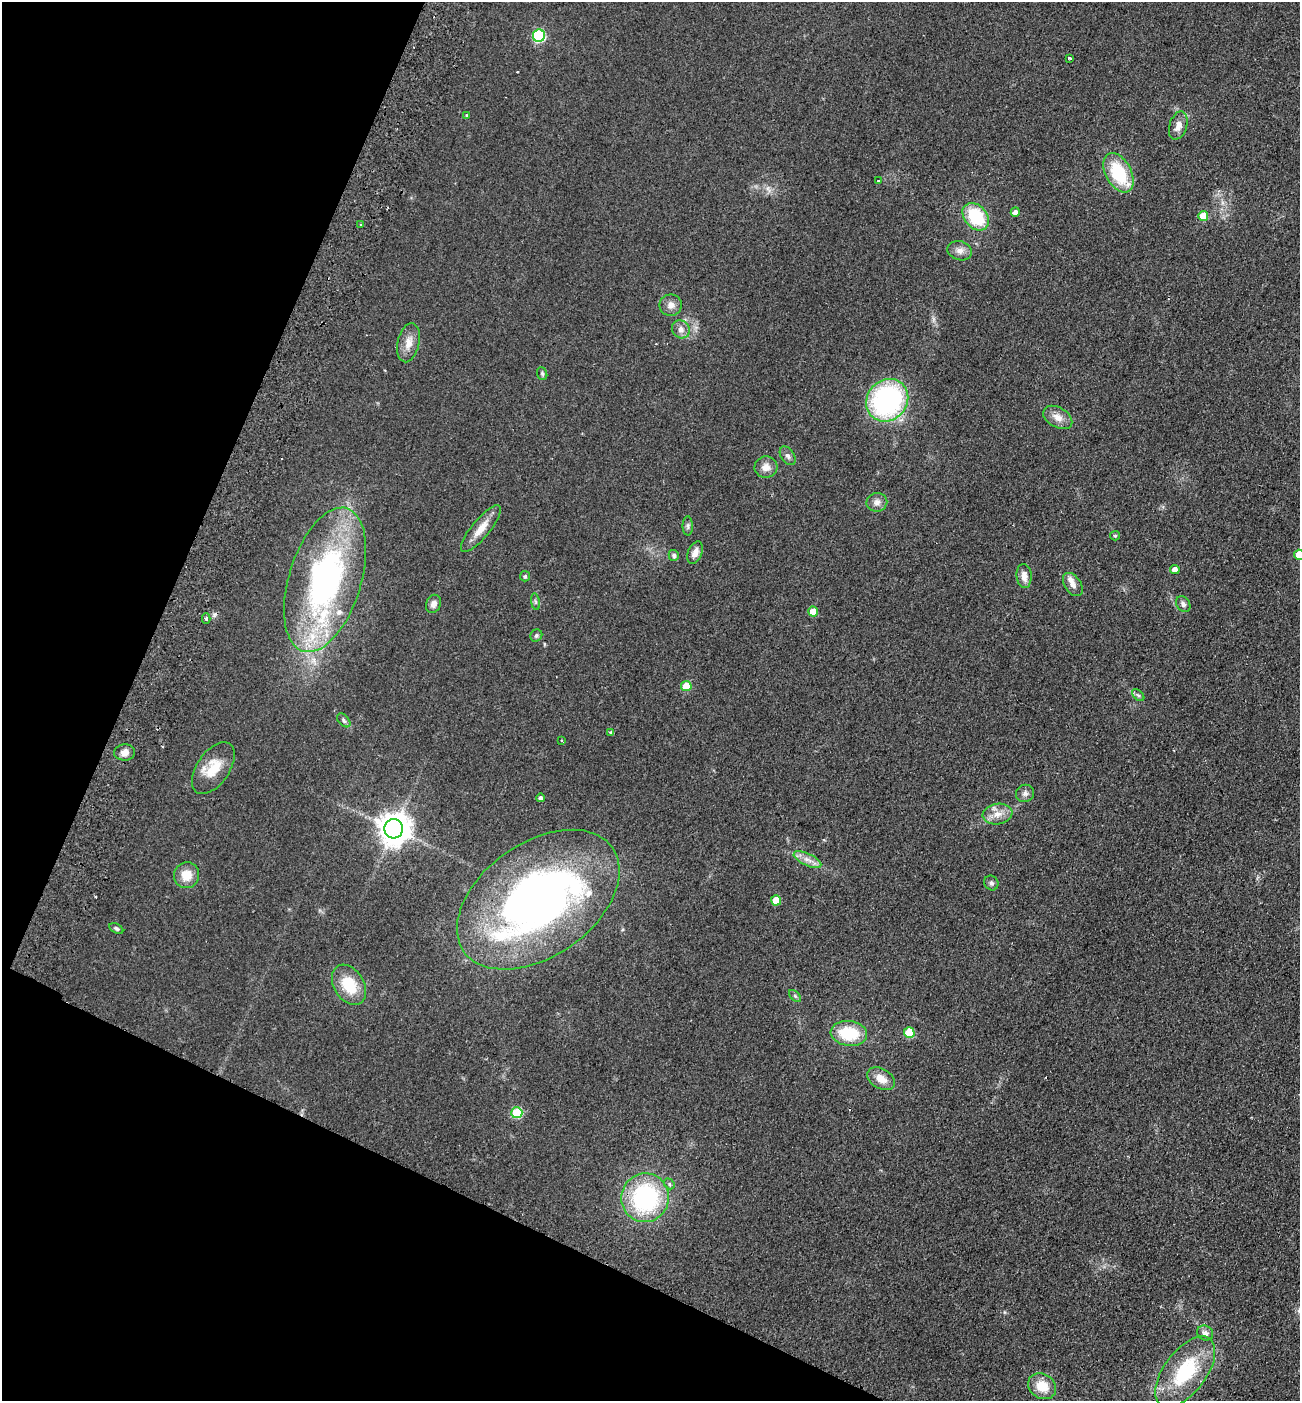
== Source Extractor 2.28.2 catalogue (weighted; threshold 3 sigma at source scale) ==
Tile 9 of 4 x 4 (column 1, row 3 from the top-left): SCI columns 197-1494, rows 1427-2825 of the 5718 x 5651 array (HDU 1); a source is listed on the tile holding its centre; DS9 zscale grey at full resolution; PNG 1302 x 1403 px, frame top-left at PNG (2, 2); each listed source drawn as its Kron ellipse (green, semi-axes under 4 px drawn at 4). Shown black and unused: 22% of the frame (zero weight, under 2 of 3 exposures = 3% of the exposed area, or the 3 px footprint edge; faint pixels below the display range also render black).
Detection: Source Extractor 2.28.2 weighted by HDU 2 'WHT'; one run over the whole footprint, this tile lists its part. Background 0.0766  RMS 0.0099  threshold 0.0447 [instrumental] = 3 sigma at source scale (4.5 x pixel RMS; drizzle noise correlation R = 1.50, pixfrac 1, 0.05/0.05 arcsec/px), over >= 5 px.
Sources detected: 71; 2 inside a brighter object's white glare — neither listed nor drawn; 4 inside a brighter listed object's ellipse — not listed separately; the other 65 listed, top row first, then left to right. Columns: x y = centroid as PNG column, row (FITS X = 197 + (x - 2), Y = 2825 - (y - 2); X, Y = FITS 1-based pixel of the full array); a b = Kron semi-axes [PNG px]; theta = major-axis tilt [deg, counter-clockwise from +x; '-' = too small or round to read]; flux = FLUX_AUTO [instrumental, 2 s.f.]
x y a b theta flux
539 36 6 6 - 97
1070 58 4 3 - 2.5
467 115 4 3 - 1.1
1178 126 14 8 73 8.7
1118 173 21 13 -61 51
878 181 3 3 - 2.8
1015 212 5 4 - 3.5
1203 216 5 5 - 21
976 217 15 11 -49 52
361 225 3 3 - 1.2
960 251 12 9 -15 6.1
671 305 11 10 - 6.3
681 329 9 8 - 5.8
409 343 20 11 77 11
542 374 6 5 - 1.6
887 400 22 20 47 190
1058 417 16 10 -30 8.8
788 456 10 6 -55 3.4
766 467 11 11 - 8
877 502 10 9 - 5.6
688 526 9 5 -89 2.4
481 529 29 9 50 14
1115 536 5 4 - 1.2
695 552 12 7 67 6.9
674 555 5 5 - 2.8
1299 555 5 5 - 19
1175 570 5 4 - 7.3
525 576 5 5 - 1.5
1024 576 12 7 -85 7.4
325 580 75 36 73 290
1073 584 13 8 -56 6
535 602 8 4 -81 1.9
433 604 9 7 67 5.3
1183 604 8 6 -56 3.2
813 612 5 5 - 13
206 618 5 4 - 2.4
536 636 6 5 - 2.2
686 686 5 5 - 22
1138 695 7 4 -44 2
344 720 8 5 -46 2.3
611 733 3 3 - 2.7
561 741 3 3 - 1.3
124 752 10 8 2 6.5
213 768 29 16 56 24
1025 793 9 8 - 4
540 798 4 4 - 2.4
998 814 15 10 9 10
394 829 9 9 - 1600
807 860 15 6 -25 7.1
186 875 13 12 - 14
991 883 8 7 - 2.5
538 900 91 57 35 520
776 900 5 5 - 22
116 929 7 4 -31 1.8
349 985 22 15 -58 31
795 996 7 4 -45 1.7
849 1033 18 12 -6 40
909 1033 5 5 - 34
881 1079 15 10 -31 11
517 1113 5 5 - 52
669 1184 6 5 - 1.6
645 1198 24 23 - 130
1205 1333 8 7 - 5
1185 1372 41 21 53 71
1042 1386 15 12 -34 19
Isophote crosses this tile's border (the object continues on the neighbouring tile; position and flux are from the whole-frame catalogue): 1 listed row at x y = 1299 555